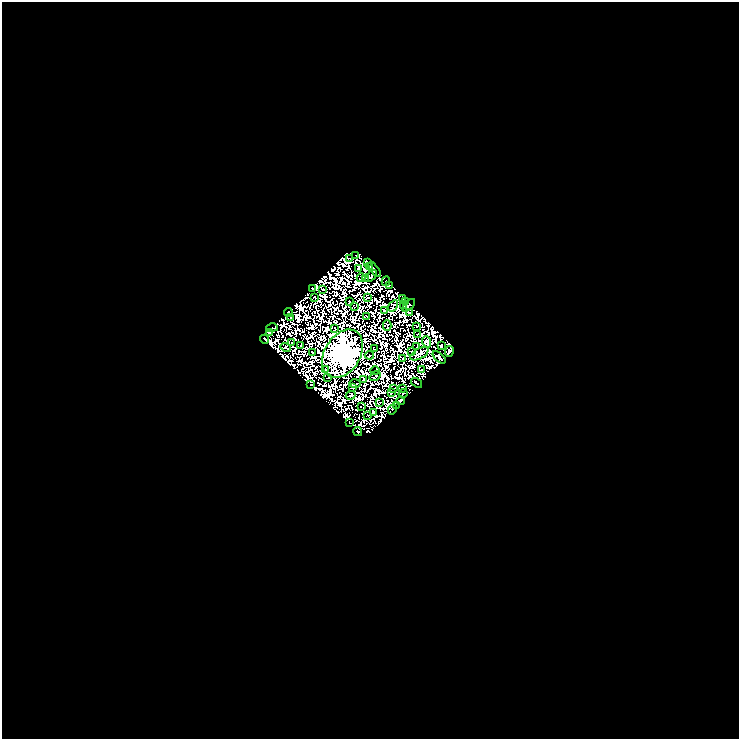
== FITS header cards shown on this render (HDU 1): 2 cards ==
NAXIS1  =                  737
NAXIS2  =                  737

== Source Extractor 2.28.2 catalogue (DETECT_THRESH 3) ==
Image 737 x 737 px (HDU 1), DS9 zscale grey, 1 PNG px = 1 image px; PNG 741 x 741 px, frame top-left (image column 1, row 737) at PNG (2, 2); each listed source drawn as its Kron ellipse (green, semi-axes under 4 px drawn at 4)
Background 0.0585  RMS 8.7e-06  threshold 2.61e-05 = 3 sigma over >= 5 px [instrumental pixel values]
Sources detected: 161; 88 with non-positive FLUX_AUTO (blend fragments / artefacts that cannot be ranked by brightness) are neither listed nor drawn; the other 73 listed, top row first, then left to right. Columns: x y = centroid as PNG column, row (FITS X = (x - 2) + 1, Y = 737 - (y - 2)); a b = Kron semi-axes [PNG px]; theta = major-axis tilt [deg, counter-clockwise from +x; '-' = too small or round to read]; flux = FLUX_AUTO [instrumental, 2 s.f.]
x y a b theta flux
356 255 3 2 - 1.7e-01
349 258 2 2 - 2.0e-01
367 262 4 3 - 3.0e-01
370 266 3 2 - 6.1e-02
359 268 3 3 - 1.9e-01
374 270 9 4 -54 5.1e-01
371 276 7 3 43 3.6e-01
361 278 4 2 - 2.4e-02
365 278 2 2 - 4.1e-02
386 281 5 2 - 7.0e-02
389 286 4 2 - 2.5e-01
312 288 4 2 - 6.1e-01
323 289 4 2 - 2.8e-02
314 297 2 2 - 2.5e-01
368 297 3 2 - 1.6e-01
403 298 4 2 - 2.4e-01
349 302 3 2 - 1.1e-01
405 302 4 2 - 1.1e-01
403 305 3 2 - 1.3e-01
409 305 8 3 45 1.4e-01
354 306 3 2 - 3.9e-02
393 306 6 3 58 1.1e-01
385 310 3 2 - 1.7e-01
288 313 4 2 - 5.0e-01
409 313 3 2 - 2.3e-01
366 316 3 2 - 1.1e-02
291 317 2 2 - 1.6e-01
387 325 5 2 - 2.7e-01
417 326 2 2 - 1.4e-01
272 328 6 3 15 4.8e-01
335 329 3 2 - 2.4e-01
269 333 3 2 - 3.0e-01
417 334 3 2 - 5.3e-02
264 339 4 2 - 5.6e-01
427 342 6 4 -72 2.4e-01
292 343 3 2 - 1.4e-01
301 345 3 2 - 1.6e-01
441 346 3 2 - 2.1e-01
417 347 3 2 - 1.4e-01
286 348 5 3 - 4.1e-01
375 349 3 2 - 1.9e-01
412 351 2 2 - 3.2e-01
449 351 6 4 80 7.9e-01
313 352 3 2 - 3.2e-01
343 354 26 18 59 1.2e+03
419 354 10 5 29 1.4e+00
369 355 4 2 - 3.0e-01
439 357 8 3 -42 4.0e-01
403 358 3 2 - 1.7e-02
326 369 4 2 - 8.3e-02
422 370 3 2 - 1.2e-01
375 371 5 2 - 1.4e-01
375 376 6 2 34 1.6e-01
328 378 2 2 - 2.4e-01
364 379 4 2 - 5.6e-02
355 383 6 2 0 1.4e-01
416 383 6 2 -36 2.5e-01
311 385 3 2 - 3.1e-01
352 388 3 2 - 3.5e-02
402 388 3 2 - 5.1e-01
394 389 2 2 - 2.7e-01
391 393 2 2 - 2.2e-01
403 394 5 2 - 2.9e-01
351 395 5 3 - 1.7e-01
400 401 4 3 - 1.3e-01
379 403 3 2 - 1.5e-01
396 406 3 2 - 2.4e-01
361 407 3 2 - 9.8e-04
392 409 5 3 - 2.1e-01
374 412 4 4 - 4.4e-01
368 415 2 2 - 1.5e-01
349 423 2 2 - 3.1e-01
358 432 5 4 - 2.9e-02
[88 non-positive-flux detections neither listed nor drawn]